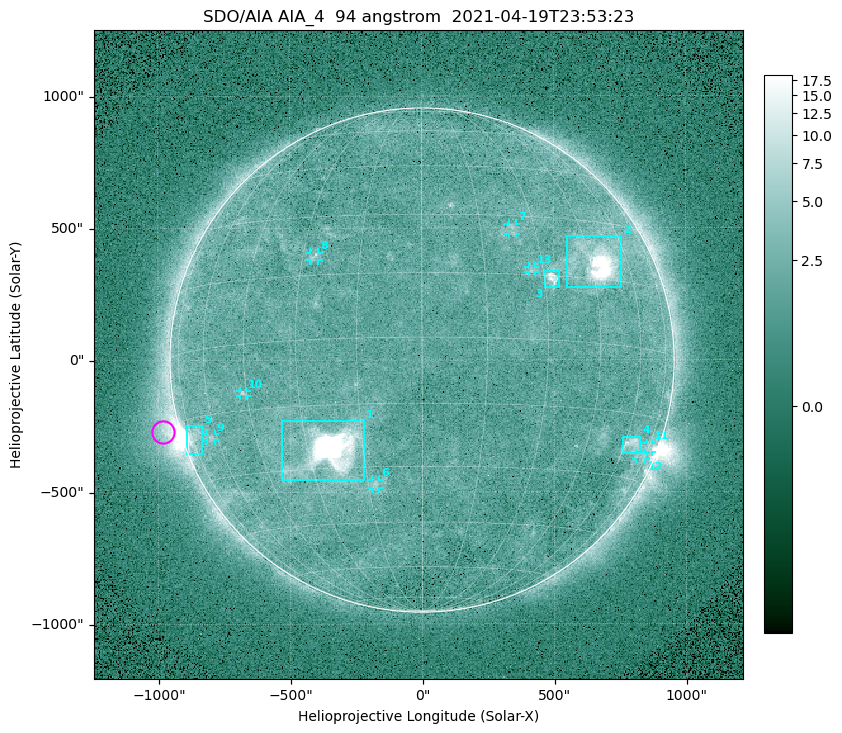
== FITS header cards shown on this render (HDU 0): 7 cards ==
TELESCOP= 'SDO/AIA '
INSTRUME= 'AIA_4   '
WAVELNTH=                   94
WAVEUNIT= 'angstrom'
DATE-OBS= '2021-04-19T23:53:23.14'
CTYPE1  = 'HPLN-TAN'
CTYPE2  = 'HPLT-TAN'

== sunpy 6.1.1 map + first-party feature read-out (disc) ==
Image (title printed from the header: SDO/AIA AIA_4  94 angstrom  2021-04-19T23:53:23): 512 x 512 px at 4.8 arcsec/px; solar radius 955 arcsec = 199 px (full disc in frame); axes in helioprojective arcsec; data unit not stated in the header (colour bar unlabelled)
Orientation: roll -0.138 deg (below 1 deg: not rotated)
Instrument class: DISC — disc imager (sunpy class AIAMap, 94 A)
Bright regions (active regions / flare kernels): reference = the median radial profile (limb darkening/brightening removed); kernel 5 px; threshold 5 sigma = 2.54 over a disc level ~1.78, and >= 1.15x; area >= 9 px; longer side >= 5 px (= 24 arcsec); searched inside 0.97 R_sun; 13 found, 13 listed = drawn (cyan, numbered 1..; 8 of them under ~33 arcsec drawn as corner ticks so the feature stays visible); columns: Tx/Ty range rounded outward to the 10 arcsec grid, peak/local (2 s.f.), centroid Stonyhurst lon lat
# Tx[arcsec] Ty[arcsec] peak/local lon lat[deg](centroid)
1 -540..-220 -460..-230 1660 -24 -26
2 550..760 270..470 36 +47 +19
3 460..520 270..340 6.8 +32 +14
4 760..830 -360..-290 4.4 +64 -22
5 -900..-830 -360..-250 6.5 -73 -19
6 -190..-160 -490..-450 3.2 -13 -34
7 330..360 470..520 2.7 +24 +26
8 -430..-390 380..410 3.1 -27 +20
9 -820..-780 -300..-280 2.9 -63 -20
10 -690..-660 -140..-110 3.1 -46 -11
11 850..870 -350..-310 2.8 +75 -22
12 810..850 -380..-350 2.4 +72 -24
13 400..430 330..360 2.7 +27 +16
Off-limb structures (1.02-1.3 R_sun): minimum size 50 px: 8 found; the strongest spans PA ~90..115 deg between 1.02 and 1.21 R_sun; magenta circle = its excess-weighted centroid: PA ~105 deg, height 1.07 R_sun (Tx ~-980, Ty ~-270 arcsec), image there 4.6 x the reference